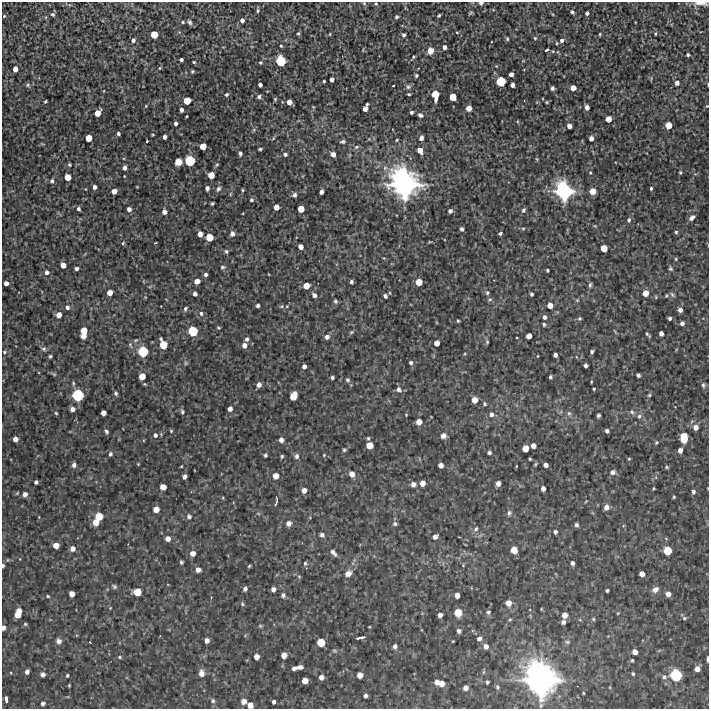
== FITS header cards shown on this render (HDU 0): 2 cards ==
NAXIS1  =                  707 /FITS: X Dimension
NAXIS2  =                  707 /FITS: Y Dimension

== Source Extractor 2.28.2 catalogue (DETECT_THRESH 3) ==
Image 707 x 707 px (HDU 0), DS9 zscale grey, 1 PNG px = 1 image px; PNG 711 x 711 px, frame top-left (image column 1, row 707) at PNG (2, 2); no overlay
Background 2440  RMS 160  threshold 469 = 3 sigma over >= 5 px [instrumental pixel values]
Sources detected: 395; all 395 listed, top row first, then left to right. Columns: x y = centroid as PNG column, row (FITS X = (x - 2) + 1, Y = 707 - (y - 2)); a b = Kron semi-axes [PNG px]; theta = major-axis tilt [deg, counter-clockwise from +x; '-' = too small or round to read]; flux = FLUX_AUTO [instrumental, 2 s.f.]
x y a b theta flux
364 3 5 4 - 1.5e+04
481 3 5 3 - 2.4e+04
701 3 16 4 -1 5.5e+04
376 4 5 3 - 1.0e+04
258 11 4 4 - 1.3e+04
572 12 4 3 - 2.2e+04
470 13 5 3 - 1.3e+04
587 13 4 4 - 3.3e+04
52 14 5 4 - 2.3e+04
439 15 4 3 - 1.5e+04
4 16 4 4 - 1.0e+04
396 17 4 3 - 2.1e+04
242 20 4 4 - 5.2e+04
183 22 5 4 - 1.6e+04
190 22 7 5 -64 2.5e+04
457 32 4 3 - 8.0e+03
298 33 4 3 - 1.5e+04
154 34 5 5 - 2.0e+05
330 34 4 3 - 8.3e+03
600 34 4 3 - 1.1e+04
656 34 5 3 - 1.0e+04
404 35 4 4 - 2.6e+04
535 38 5 4 - 1.4e+04
507 39 6 4 -70 1.5e+04
133 40 4 4 - 3.9e+04
562 40 6 5 - 3.5e+04
281 46 4 3 - 1.1e+04
444 47 4 4 - 6.3e+04
546 50 4 3 - 2.3e+04
430 51 6 6 - 1.1e+05
553 51 5 3 - 1.2e+04
558 52 6 3 -72 1.0e+04
688 55 3 3 - 2.1e+04
413 57 4 3 - 1.2e+04
181 60 4 3 - 2.6e+04
281 61 7 7 - 4.2e+05
194 62 3 3 - 1.4e+04
260 63 3 3 - 1.4e+04
159 68 4 3 - 9.2e+03
15 69 5 4 - 8.6e+04
192 71 4 3 - 1.2e+04
511 74 4 4 - 6.0e+04
416 75 4 3 - 1.8e+04
332 80 4 4 - 4.5e+04
324 81 3 3 - 1.5e+04
501 81 6 6 - 3.7e+05
677 83 4 4 - 5.0e+04
708 84 4 2 - 1.1e+04
28 85 6 6 - 2.1e+04
260 85 4 4 - 4.0e+04
512 85 4 4 - 5.1e+04
393 86 3 2 - 1.1e+04
408 87 7 7 - 2.5e+04
552 88 4 4 - 2.3e+04
573 88 4 4 - 1.0e+05
226 94 4 4 - 2.1e+04
409 94 3 3 - 1.4e+04
435 95 8 5 -84 2.3e+05
259 97 4 3 - 2.5e+04
453 97 5 5 - 1.7e+05
275 99 4 3 - 1.1e+04
187 101 5 5 - 2.0e+05
45 102 3 3 - 1.4e+04
289 102 5 4 - 8.5e+04
547 102 4 3 - 1.0e+04
146 106 3 3 - 8.5e+03
707 106 4 4 - 1.2e+04
587 107 4 4 - 6.2e+04
365 108 7 4 65 9.6e+04
469 108 5 4 - 1.1e+05
181 110 4 4 - 4.1e+04
411 112 3 3 - 2.2e+04
97 113 5 5 - 1.3e+05
420 115 6 4 -23 2.9e+04
186 116 3 3 - 1.4e+04
608 119 5 5 - 1.3e+05
176 123 4 3 - 3.4e+04
668 125 5 5 - 1.7e+05
569 126 4 4 - 8.7e+04
118 134 3 3 - 2.5e+04
164 137 4 4 - 4.6e+04
89 138 5 5 - 1.7e+05
273 138 6 3 71 1.1e+04
421 138 4 4 - 4.9e+04
591 138 4 4 - 5.9e+04
397 140 3 2 - 1.1e+04
147 141 3 2 - 1.5e+04
343 141 6 4 2 2.0e+04
42 144 6 3 -19 9.4e+03
203 146 5 5 - 1.6e+05
356 147 7 5 17 2.3e+04
260 149 4 3 - 1.7e+04
420 150 5 4 - 1.1e+05
240 153 4 3 - 2.8e+04
285 154 5 4 - 2.6e+04
333 154 4 4 - 7.6e+04
537 159 6 3 -70 9.8e+03
190 161 7 7 - 4.2e+05
178 162 6 6 - 8.9e+04
69 165 4 4 - 1.3e+04
217 165 6 4 53 1.4e+04
124 168 4 4 - 4.9e+04
680 172 3 3 - 1.3e+04
590 173 4 4 - 9.3e+03
211 175 5 5 - 1.6e+05
68 177 5 5 - 1.5e+05
52 181 5 5 - 2.5e+04
404 183 23 20 -51 2.6e+06
95 187 4 3 - 4.6e+04
137 187 4 2 - 7.1e+03
207 188 4 4 - 4.0e+04
651 188 3 3 - 1.9e+04
218 189 7 5 60 2.9e+04
242 190 4 4 - 1.2e+04
114 191 4 4 - 8.5e+04
564 191 14 12 -63 1.2e+06
593 191 5 5 - 1.6e+05
321 192 4 4 - 4.6e+04
230 194 6 3 71 1.1e+04
294 195 4 4 - 4.0e+04
251 200 4 4 - 2.1e+04
212 204 4 3 - 1.5e+04
276 207 4 4 - 1.1e+05
78 209 4 3 - 2.8e+04
129 209 4 4 - 5.1e+04
301 209 5 5 - 1.6e+05
523 210 6 4 65 2.2e+04
450 211 4 4 - 3.8e+04
164 212 4 4 - 6.2e+04
692 218 8 5 40 3.4e+04
629 220 5 4 - 2.4e+04
595 226 5 3 - 8.6e+03
523 228 5 3 - 1.2e+04
462 229 4 3 - 3.0e+04
676 232 4 4 - 1.4e+04
500 233 4 3 - 2.0e+04
200 234 4 4 - 9.1e+04
232 234 5 4 - 5.8e+04
209 237 5 5 - 2.0e+05
430 242 5 3 - 8.3e+03
123 243 5 4 - 1.1e+04
155 243 3 2 - 1.1e+04
301 247 4 4 - 8.4e+04
604 248 5 5 - 1.6e+05
226 251 5 5 - 1.9e+04
384 258 4 3 - 1.1e+04
676 259 4 4 - 1.1e+04
63 265 5 4 - 1.0e+05
223 267 6 4 1 1.8e+04
76 268 4 3 - 2.9e+04
671 268 6 5 - 1.8e+04
547 270 3 3 - 1.7e+04
47 272 5 4 - 4.2e+04
206 274 4 4 - 2.5e+04
197 281 5 4 - 9.3e+04
351 282 4 3 - 2.7e+04
419 282 5 5 - 1.7e+05
6 283 4 4 - 6.5e+04
590 285 7 4 82 2.1e+04
306 286 5 5 - 1.4e+05
110 293 5 4 - 1.0e+05
390 293 5 3 - 8.9e+03
487 293 6 5 - 2.3e+04
645 293 5 5 - 1.3e+05
195 294 4 4 - 4.2e+04
531 294 4 3 - 2.1e+04
314 295 5 4 - 4.5e+04
672 295 8 5 -46 2.0e+04
385 296 4 3 - 3.0e+04
666 296 6 3 58 1.2e+04
490 299 6 5 - 1.8e+04
577 300 5 5 - 1.2e+04
335 301 5 4 - 2.3e+04
258 306 3 3 - 3.0e+04
282 306 6 4 13 1.6e+04
287 306 5 3 - 1.0e+04
550 306 5 4 - 9.9e+04
67 307 5 5 - 3.5e+04
185 309 6 4 60 2.1e+04
680 310 4 4 - 4.7e+04
201 313 6 5 - 2.5e+04
59 315 5 4 - 9.9e+04
545 317 5 4 - 3.5e+04
670 318 3 3 - 2.5e+04
580 319 5 5 - 1.5e+04
458 321 3 3 - 1.2e+04
682 323 4 4 - 4.0e+04
544 324 4 3 - 1.8e+04
218 328 5 3 - 1.2e+04
84 331 7 5 77 1.8e+05
193 331 7 6 - 3.8e+05
351 332 6 4 22 1.4e+04
661 333 4 4 - 5.6e+04
648 335 9 4 -48 1.6e+04
83 336 4 4 - 5.9e+04
529 336 4 4 - 1.1e+05
327 337 5 5 - 4.9e+04
247 339 4 4 - 3.0e+04
487 342 6 4 -76 1.5e+04
437 343 4 4 - 8.9e+04
130 345 8 5 -69 2.3e+04
163 345 7 5 -71 2.4e+05
244 345 5 4 - 6.7e+04
44 349 7 6 - 2.6e+04
143 351 7 7 - 4.3e+05
4 352 5 4 - 1.5e+04
592 352 4 3 - 2.0e+04
555 355 4 4 - 4.6e+04
50 356 4 4 - 1.5e+04
538 356 3 2 - 6.6e+03
411 362 4 4 - 2.5e+04
186 363 5 5 - 1.6e+04
585 365 4 3 - 2.7e+04
304 366 4 4 - 4.2e+04
54 374 6 5 - 1.5e+04
638 375 4 4 - 2.9e+04
142 376 5 5 - 1.6e+05
550 377 4 3 - 1.8e+04
332 378 3 3 - 2.4e+04
347 380 5 5 - 1.8e+04
259 385 5 4 - 5.8e+04
703 385 7 5 -77 2.1e+04
399 389 7 6 - 3.4e+04
594 389 3 3 - 1.2e+04
116 393 5 4 - 2.4e+04
78 395 8 8 - 5.5e+05
649 395 5 4 - 1.4e+04
293 396 7 5 65 2.1e+05
474 400 5 5 - 1.2e+05
485 404 6 4 -71 1.5e+04
72 409 5 5 - 6.0e+04
230 409 4 4 - 6.6e+04
182 412 6 4 -80 2.3e+04
632 412 6 5 - 2.4e+04
56 413 4 4 - 1.2e+04
103 413 4 4 - 8.0e+04
569 413 7 5 -68 2.3e+04
491 414 5 5 - 4.1e+04
406 415 3 3 - 8.2e+03
598 415 4 3 - 2.0e+04
639 416 6 6 - 2.6e+04
419 422 5 5 - 1.1e+05
696 427 5 5 - 5.5e+04
106 431 6 4 -58 2.3e+04
171 431 4 3 - 1.2e+04
607 431 4 3 - 3.0e+04
155 435 5 5 - 3.4e+04
443 436 5 5 - 6.6e+04
368 438 5 4 - 1.5e+04
684 438 8 6 88 1.7e+05
15 439 4 4 - 7.4e+04
281 440 4 4 - 7.3e+04
656 442 5 4 - 1.3e+04
369 445 5 5 - 1.6e+05
533 446 4 4 - 8.3e+04
525 448 5 5 - 1.5e+05
344 450 4 4 - 1.5e+04
680 450 4 4 - 6.1e+04
489 453 4 3 - 2.8e+04
110 454 4 4 - 2.8e+04
265 455 3 3 - 1.7e+04
324 455 4 4 - 1.0e+04
282 456 3 3 - 1.8e+04
297 456 6 5 - 3.6e+04
530 459 3 3 - 1.3e+04
629 459 4 3 - 1.0e+04
138 464 4 3 - 8.6e+03
535 464 6 4 88 1.2e+04
74 465 5 5 - 4.0e+04
441 465 4 4 - 7.5e+04
546 465 4 4 - 5.6e+04
181 466 3 2 - 8.9e+03
667 467 5 4 - 1.4e+04
612 472 5 5 - 4.4e+04
352 474 5 5 - 8.5e+04
276 476 5 5 - 1.2e+05
184 477 4 4 - 3.7e+04
36 482 4 4 - 2.6e+04
423 483 4 4 - 9.0e+04
498 483 4 4 - 7.0e+04
413 484 5 5 - 5.7e+04
163 487 5 4 - 1.0e+05
653 488 4 3 - 9.3e+03
543 489 4 4 - 5.9e+04
304 490 5 4 - 7.6e+04
693 492 4 4 - 2.5e+04
25 494 5 5 - 6.0e+04
674 497 3 3 - 1.2e+04
223 498 5 3 - 8.9e+03
586 501 5 3 - 9.0e+03
276 502 12 3 76 3.2e+04
606 507 5 5 - 7.2e+04
156 509 5 5 - 1.1e+05
509 513 7 5 74 2.7e+04
99 516 6 5 - 2.1e+05
189 517 6 5 - 3.3e+04
96 522 5 5 - 1.3e+05
289 523 6 5 - 5.7e+04
395 524 6 5 - 2.4e+04
576 525 4 4 - 2.7e+04
476 529 7 5 48 2.5e+04
555 532 4 4 - 2.9e+04
322 535 5 4 - 3.8e+04
435 537 5 4 - 6.0e+04
666 538 5 3 - 1.0e+04
168 539 5 5 - 7.5e+04
56 545 5 5 - 1.2e+05
73 549 5 5 - 5.8e+04
514 550 5 5 - 1.7e+05
667 551 6 6 - 2.6e+05
333 552 8 4 -51 5.3e+04
193 553 5 5 - 7.8e+04
181 562 4 3 - 1.9e+04
305 563 5 4 - 1.8e+04
572 563 4 4 - 3.4e+04
463 565 4 4 - 1.1e+04
3 566 4 3 - 2.0e+04
249 566 4 3 - 1.2e+04
198 570 4 4 - 6.5e+04
348 573 7 6 - 7.6e+04
642 574 4 4 - 8.5e+04
299 576 5 4 - 1.3e+04
114 586 7 5 -38 2.1e+04
245 589 4 4 - 3.5e+04
273 589 4 4 - 6.0e+04
607 590 3 3 - 1.9e+04
655 590 7 5 34 5.9e+04
137 592 6 5 - 2.1e+05
72 594 5 4 - 9.6e+04
668 594 4 4 - 6.4e+04
283 595 5 5 - 3.0e+04
457 595 4 4 - 6.9e+04
47 596 5 4 - 1.4e+04
508 603 5 5 - 1.0e+05
242 604 6 4 -68 1.7e+04
110 608 4 3 - 7.3e+03
541 609 4 2 - 8.0e+03
488 612 6 5 - 2.0e+04
18 613 8 5 76 2.0e+05
458 613 6 6 - 2.1e+05
618 613 4 3 - 7.8e+03
440 615 4 4 - 5.4e+04
565 615 5 4 - 8.8e+04
684 618 5 4 - 1.7e+04
593 619 5 4 - 1.2e+04
563 622 4 4 - 3.3e+04
25 624 4 4 - 1.5e+04
260 626 5 4 - 1.3e+04
3 628 4 3 - 4.6e+04
459 631 4 4 - 3.5e+04
360 638 9 3 12 4.1e+04
479 639 5 4 - 4.5e+04
207 640 4 4 - 5.7e+04
59 641 7 6 - 4.2e+04
453 641 2 2 - 8.6e+03
90 642 2 2 - 6.7e+03
321 642 6 5 - 2.3e+05
567 642 6 5 - 2.0e+04
395 646 5 4 - 4.6e+04
486 646 5 5 - 5.9e+04
334 651 6 5 - 1.6e+04
635 652 4 4 - 7.0e+04
284 655 5 5 - 1.1e+05
120 657 5 4 - 1.4e+04
257 657 5 4 - 8.1e+04
707 659 5 2 - 3.6e+04
632 660 3 3 - 1.3e+04
300 667 6 4 6 4.7e+04
294 668 5 3 - 5.2e+04
697 669 5 4 - 7.0e+04
27 672 4 4 - 4.6e+04
201 673 6 5 - 8.6e+04
43 674 5 4 - 3.1e+04
633 674 4 3 - 1.6e+04
67 675 3 3 - 1.6e+04
360 675 5 5 - 1.1e+05
676 675 8 8 - 5.1e+05
321 677 4 4 - 6.4e+04
664 677 6 5 - 2.4e+04
541 679 26 22 -55 3.3e+06
305 681 5 5 - 1.2e+05
437 682 5 4 - 5.4e+04
487 682 3 3 - 1.7e+04
442 683 5 4 - 9.3e+04
69 685 3 2 - 1.1e+04
497 687 5 4 - 1.7e+04
465 688 4 4 - 7.3e+04
583 693 4 2 - 9.1e+03
365 696 4 4 - 3.5e+04
6 699 6 3 -82 4.7e+04
213 701 6 6 - 2.6e+04
244 701 5 4 - 7.9e+04
274 702 4 3 - 3.2e+04
43 703 4 4 - 3.2e+04
250 705 5 5 - 1.1e+05
At the frame edge (FLAGS 8, measured only in part): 9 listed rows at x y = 364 3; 481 3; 701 3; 708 84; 707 106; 3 566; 3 628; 707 659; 250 705

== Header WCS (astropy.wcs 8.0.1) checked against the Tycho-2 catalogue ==
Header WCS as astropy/WCSLIB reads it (CRVAL/CRPIX/CD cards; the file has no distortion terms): RA---TAN/DEC--TAN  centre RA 16:28:41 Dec +62:29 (247.17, +62.48 deg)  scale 1.7 arcsec/px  FOV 20.0' x 20.0'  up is +4 deg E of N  parity normal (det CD < 0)
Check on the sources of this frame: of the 60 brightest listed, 5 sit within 2.6 arcsec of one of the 5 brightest Tycho-2 stars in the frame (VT <= 12.18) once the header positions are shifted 1.85 arcsec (0.08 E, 1.85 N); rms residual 1.11 arcsec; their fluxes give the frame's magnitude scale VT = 25.70 - 2.5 log10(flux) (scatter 0.58 mag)
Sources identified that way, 5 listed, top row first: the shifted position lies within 2.6 arcsec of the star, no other Tycho-2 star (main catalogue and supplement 1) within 5.2 arcsec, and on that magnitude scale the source's flux lands within +1.5 / -3 mag of the star's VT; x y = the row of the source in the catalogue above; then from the Tycho-2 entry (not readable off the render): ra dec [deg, ICRS J2000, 3 dp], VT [Tycho-2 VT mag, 2 dp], TYC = Tycho-2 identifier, HIP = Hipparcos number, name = IAU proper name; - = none
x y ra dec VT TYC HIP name
404 183 247.130 +62.562 9.61 4193-73-1 - -
564 191 246.966 +62.563 10.51 4193-93-1 - -
78 395 247.449 +62.452 12.18 4190-407-1 - -
676 675 246.822 +62.338 12.01 4190-186-1 - -
541 679 246.960 +62.332 8.76 4190-767-1 80631 -